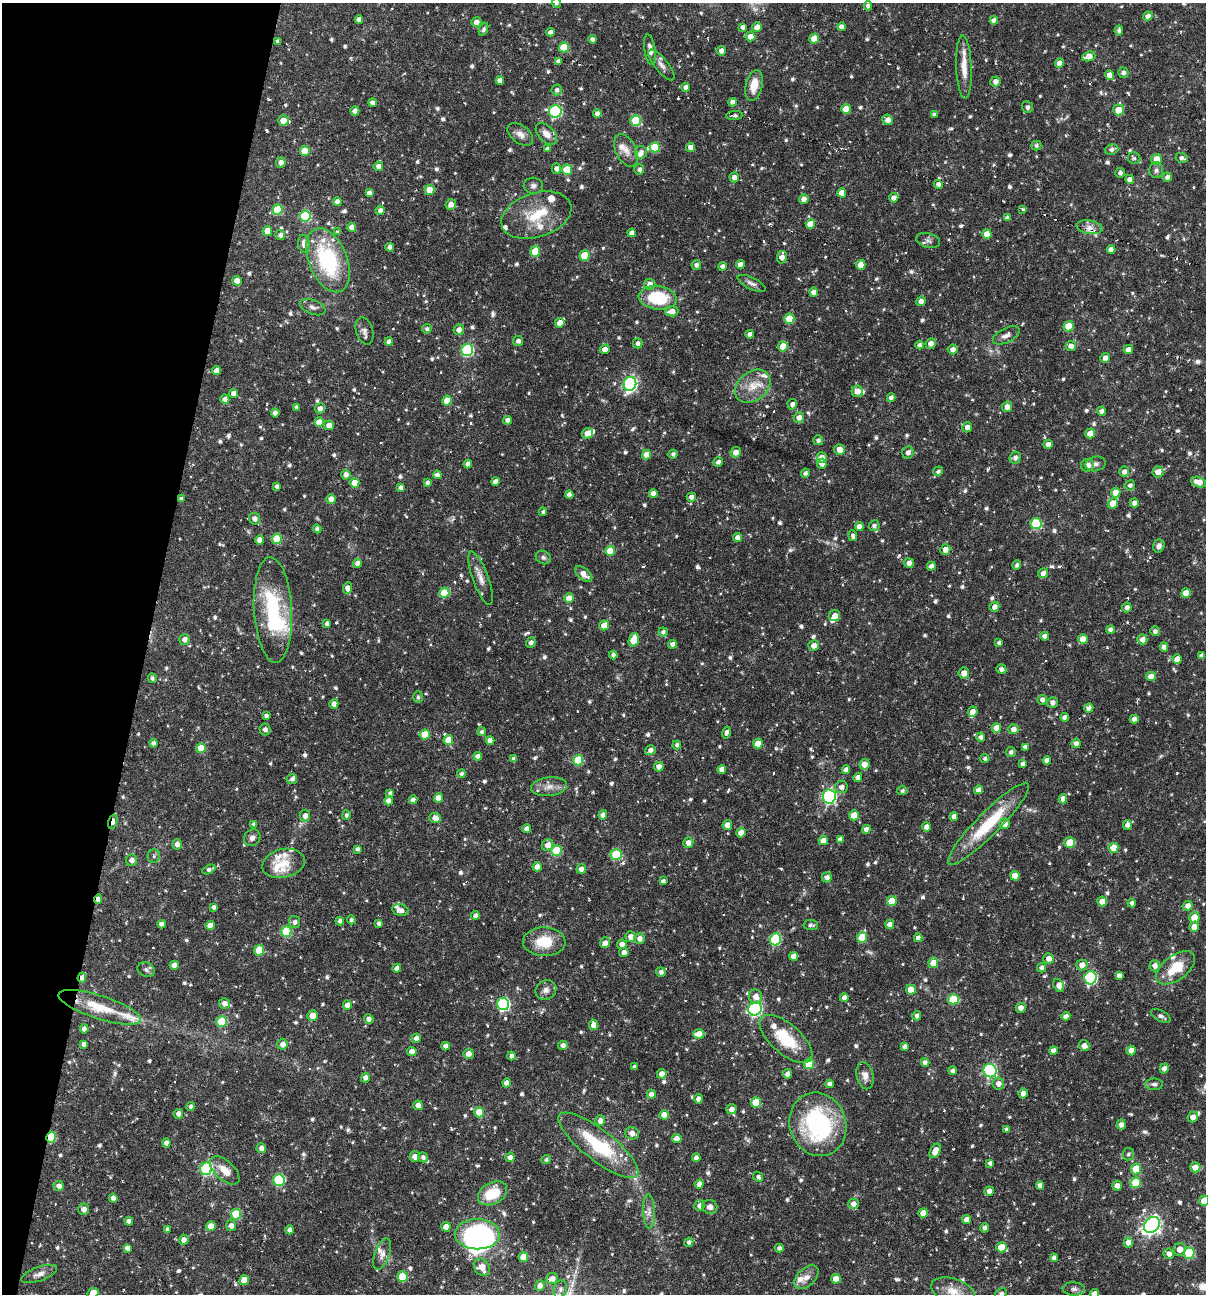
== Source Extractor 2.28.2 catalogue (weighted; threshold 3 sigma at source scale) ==
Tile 9 of 4 x 4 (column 1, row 3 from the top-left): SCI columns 249-1452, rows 1293-2584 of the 5187 x 5168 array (HDU 1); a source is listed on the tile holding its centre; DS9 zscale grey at full resolution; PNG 1208 x 1296 px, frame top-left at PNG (2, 3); each listed source drawn as its Kron ellipse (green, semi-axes under 4 px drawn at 4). Shown black and unused: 12% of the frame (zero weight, under 3 of 6 exposures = <1% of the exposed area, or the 3 px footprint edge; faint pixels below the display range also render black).
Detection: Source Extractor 2.28.2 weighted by HDU 2 'WHT'; one run over the whole footprint, this tile lists its part. Background 0.00458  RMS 0.0047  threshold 0.0193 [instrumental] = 3 sigma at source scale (4.09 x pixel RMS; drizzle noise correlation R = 1.36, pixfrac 0.8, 0.05/0.05 arcsec/px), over >= 5 px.
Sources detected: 965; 2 too faint to see at this stretch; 2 inside a brighter object's white glare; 16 cosmic-ray / hot-pixel residue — neither listed nor drawn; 27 inside a brighter listed object's ellipse — not listed separately; of the other 918, all 500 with FLUX_AUTO >= 1.13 (the completeness limit of this list) listed and drawn (418 fainter detections not listed), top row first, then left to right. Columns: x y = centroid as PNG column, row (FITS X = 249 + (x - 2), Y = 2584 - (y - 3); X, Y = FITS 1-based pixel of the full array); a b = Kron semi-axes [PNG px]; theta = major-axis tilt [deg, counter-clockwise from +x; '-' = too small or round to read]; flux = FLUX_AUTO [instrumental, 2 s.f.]
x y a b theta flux
556 3 5 4 - 1.3
868 6 4 4 - 1.7
1148 16 5 4 - 2.3
359 20 4 4 - 2.6
994 20 4 4 - 2.5
476 22 5 5 - 2.6
743 27 4 4 - 2.1
757 27 4 4 - 4.1
841 27 4 4 - 2.4
483 29 7 4 66 1.2
1119 30 5 4 - 1.5
550 32 4 4 - 1.9
750 37 5 5 - 3.8
814 38 5 5 - 6.7
592 39 4 4 - 1.5
278 41 4 4 - 1.2
564 47 5 5 - 15
650 50 15 5 -82 3.1
721 51 4 4 - 2.3
1089 56 7 5 20 4.8
558 61 4 4 - 1.5
1060 63 5 4 - 3.5
661 65 19 6 -51 2.6
964 67 32 8 -88 7
1123 73 5 5 - 1.6
1110 75 5 4 - 3.7
500 80 4 4 - 2.8
995 82 5 5 - 2.5
754 85 15 8 78 6.9
686 87 4 4 - 2.4
557 90 5 5 - 1.5
733 102 4 4 - 2
373 103 4 4 - 1.9
1027 107 6 5 - 1.4
846 109 5 4 - 6.8
1119 110 5 5 - 6.5
355 111 4 4 - 3
555 111 6 6 - 47
597 114 4 4 - 2.3
734 115 8 4 2 1.3
934 115 4 3 - 1.4
636 120 5 5 - 21
888 120 5 5 - 2.8
283 121 5 5 - 5.5
520 134 15 9 -38 3.1
546 134 13 7 -46 3.2
1036 145 5 5 - 1.2
655 147 5 5 - 16
691 147 5 4 - 2.9
547 149 4 4 - 1.7
626 150 17 10 -64 4.1
1112 150 7 5 18 1.4
305 151 5 5 - 11
641 152 6 6 - 2
1134 158 6 6 - 1.1
1182 158 6 5 - 1.5
1157 159 5 5 - 6.4
281 162 5 5 - 2.4
378 166 5 4 - 2.3
556 169 5 4 - 1.7
567 170 5 5 - 15
639 170 5 5 - 1.6
1156 170 8 7 - 1.4
1120 173 5 4 - 1.4
734 177 5 4 - 2.3
1167 177 4 4 - 1.8
1130 179 4 4 - 2.2
938 184 5 4 - 1.8
533 186 9 8 - 1.6
429 190 5 5 - 5.4
369 193 4 4 - 1.8
842 193 4 4 - 3.8
894 198 5 4 - 2.7
804 199 5 4 - 2.5
337 201 4 4 - 2.2
451 204 5 5 - 2.7
1023 209 3 3 - 1.2
277 210 5 5 - 17
380 210 4 4 - 1.8
536 215 36 22 18 17
305 216 5 5 - 28
1008 218 4 4 - 1.8
810 224 5 4 - 7.5
352 227 4 4 - 3.3
1089 227 13 7 -9 3.2
267 231 5 4 - 5.6
337 232 4 4 - 1.1
632 233 4 4 - 2.3
987 234 5 4 - 3.3
280 235 5 5 - 1.7
928 240 12 7 -14 1.7
304 244 9 6 -81 3.5
390 247 4 4 - 2.1
1111 249 4 4 - 2.4
535 251 5 5 - 11
584 255 5 5 - 12
782 257 6 5 - 3.1
328 260 34 19 -68 40
696 265 5 4 - 1.5
740 265 4 4 - 3.1
861 265 5 4 - 5.4
722 266 4 4 - 1.8
237 281 5 4 - 4.4
752 283 15 6 -26 2
650 284 6 5 - 2.9
814 292 4 4 - 3.3
658 298 19 11 -6 23
921 301 5 4 - 2.5
313 307 13 7 -20 2.1
672 311 6 5 - 3.1
789 319 5 5 - 11
560 323 4 4 - 5.5
1069 326 5 5 - 11
427 329 5 4 - 1.1
459 330 5 5 - 2.3
364 331 14 8 -73 2.1
750 334 4 4 - 1.8
1006 335 14 7 27 2.4
389 341 4 4 - 2
518 341 5 5 - 1.7
638 343 5 4 - 1.6
930 344 6 4 63 2.9
920 345 4 4 - 1.3
783 346 5 5 - 6.2
1071 346 5 5 - 2.5
605 349 5 4 - 2.9
953 349 5 5 - 2.1
1128 349 5 4 - 2.4
467 350 6 5 - 50
1105 358 5 4 - 2.4
216 370 4 4 - 2.3
630 384 7 6 - 95
753 386 19 14 39 8.1
857 391 6 5 - 3.3
234 393 4 4 - 2.8
891 398 4 4 - 2.2
225 399 4 4 - 2.3
447 401 5 4 - 7.5
792 404 5 4 - 1.9
1007 407 5 5 - 2.5
296 408 4 4 - 1.3
320 408 5 5 - 2.3
1102 411 4 4 - 1.7
275 413 4 4 - 2
799 418 5 5 - 2.5
508 420 4 4 - 2.2
319 422 4 4 - 5.6
329 425 5 5 - 3.2
967 427 5 5 - 2.4
587 433 6 5 - 3.7
1090 433 5 5 - 4.6
818 440 5 5 - 1.3
1048 444 5 4 - 2.4
839 449 5 5 - 3.3
736 452 5 5 - 3.1
908 452 6 5 - 2.1
673 454 4 4 - 1.4
646 455 5 4 - 5
822 458 5 5 - 2.9
1015 458 6 5 - 1.9
718 462 5 4 - 1.7
468 464 4 4 - 2.4
822 464 5 4 - 2.7
1095 464 10 7 12 1.8
1087 465 6 6 - 3
938 471 5 4 - 1.2
1124 472 5 5 - 1.8
1158 472 5 5 - 3.5
805 473 5 4 - 1.3
346 475 5 4 - 2.4
437 475 4 4 - 2.1
495 482 4 4 - 2.2
1198 482 8 5 -17 4.3
354 483 5 5 - 5
427 483 4 3 - 1.4
1130 485 5 5 - 1.4
277 486 4 3 - 1.2
401 488 4 4 - 1.8
1116 493 5 4 - 6.1
653 494 4 4 - 2.8
569 495 4 4 - 2.2
691 497 4 4 - 2.2
181 499 4 4 - 1.4
331 499 5 4 - 3.1
1113 503 6 4 48 6.3
1134 503 4 4 - 1.8
543 512 4 4 - 1.1
254 519 6 5 - 2.1
1036 524 5 5 - 27
874 526 5 5 - 1.4
859 527 4 4 - 2.7
317 529 4 4 - 1.4
853 536 5 4 - 1.8
737 537 4 4 - 2.2
277 539 5 5 - 10
260 540 4 4 - 2.9
1159 546 6 5 - 1.9
945 549 5 5 - 3.3
610 551 5 5 - 10
543 557 8 6 -31 1.2
358 563 4 4 - 2.5
909 563 5 4 - 2.4
1017 565 4 4 - 1.3
931 566 4 4 - 2.5
1043 573 5 4 - 2.3
584 574 10 5 -41 3.8
481 578 28 8 -70 4.6
348 588 6 4 85 3.3
444 593 5 5 - 15
1186 593 5 4 - 5.3
569 598 5 4 - 6.3
994 607 5 5 - 2.3
1127 607 5 4 - 1.8
273 610 53 19 -87 39
834 616 6 5 - 3
327 624 4 4 - 1.5
604 625 5 5 - 4.8
1110 630 4 4 - 1.6
1155 631 5 5 - 1.6
663 632 4 4 - 1.5
1045 636 4 4 - 2.4
184 639 5 5 - 2.4
1083 639 5 5 - 5.5
1142 639 5 5 - 2.4
634 640 7 5 70 12
531 643 5 4 - 1.7
999 643 4 4 - 1.4
673 644 4 4 - 2.4
814 646 5 5 - 2.6
1164 647 4 4 - 2.9
613 655 4 4 - 1.7
1201 656 4 4 - 1.6
1177 659 5 4 - 3.2
1001 669 5 4 - 1.7
964 673 5 5 - 3.3
1151 677 5 4 - 3.8
152 678 5 4 - 1.5
418 697 6 5 - 1.2
1042 700 5 5 - 1.6
1053 703 5 5 - 2.2
334 704 5 4 - 2.4
1089 708 4 4 - 2.3
973 712 5 4 - 2.8
266 716 4 3 - 1.2
1065 717 4 4 - 2.2
1134 719 4 4 - 2.3
996 728 5 4 - 4.8
265 729 6 5 - 1.9
1013 729 5 5 - 2.4
481 732 4 4 - 1.1
726 732 6 4 77 1.9
425 735 5 5 - 9.7
981 737 4 4 - 1.7
448 740 5 5 - 8.3
490 741 4 4 - 2.9
153 743 4 4 - 1.5
1076 743 5 4 - 2.1
758 744 5 4 - 5.9
677 745 4 4 - 1.3
1025 747 4 4 - 2
201 748 5 5 - 7.7
650 750 6 4 34 2.4
1011 752 5 5 - 1.4
478 756 4 4 - 2.2
514 759 4 4 - 1.6
985 759 4 4 - 1.1
578 760 5 5 - 20
1047 760 4 4 - 2.1
865 764 5 5 - 4.1
1023 764 4 4 - 1.8
659 767 5 4 - 2.8
722 769 4 4 - 2.8
846 770 4 4 - 2
461 774 4 4 - 1.3
858 777 4 4 - 2.4
292 779 5 5 - 1.7
549 787 18 9 7 3.9
841 787 6 6 - 2.1
978 790 4 4 - 2.3
902 791 5 4 - 1.2
390 793 4 4 - 1.2
829 796 7 6 - 79
438 798 5 4 - 4.6
1063 799 4 4 - 2.4
413 800 4 4 - 2.3
389 801 4 4 - 3.1
346 815 5 4 - 1.1
603 815 4 4 - 2.4
854 815 5 5 - 8
305 816 6 5 - 2.4
954 816 4 4 - 2.2
435 818 6 5 - 2.9
113 822 7 4 74 5.3
254 824 4 4 - 1.2
988 824 56 11 45 23
1004 824 5 5 - 3.7
727 825 5 4 - 3.2
1127 825 5 4 - 1.8
926 827 4 4 - 2.8
527 829 4 4 - 2.3
866 829 4 4 - 2.4
741 833 5 4 - 4.1
252 838 9 7 47 1.9
840 839 4 4 - 1.9
823 840 5 4 - 3.5
1070 842 5 5 - 10
688 843 5 5 - 3.1
177 844 5 5 - 2.8
548 845 6 5 - 3.5
1113 848 5 5 - 6.1
357 849 4 4 - 1.3
556 851 5 5 - 21
616 854 5 5 - 23
154 856 7 6 - 1.1
131 860 5 5 - 2.2
283 863 21 14 14 7.2
537 867 4 4 - 3.2
581 869 5 4 - 2.6
209 870 7 4 27 1.4
1015 876 5 4 - 5.6
827 877 5 5 - 2
663 881 4 4 - 1.3
98 899 5 3 - 3.3
892 901 5 5 - 9.4
1102 901 5 5 - 5.6
1132 903 4 4 - 1.5
1188 906 5 5 - 2.5
214 907 4 4 - 1.4
400 910 8 5 -10 2.2
475 915 4 4 - 1.6
1194 917 5 5 - 6.3
351 920 4 4 - 1.2
340 921 4 4 - 1.5
295 922 6 5 - 1.8
379 923 4 3 - 1.4
162 924 4 4 - 2.5
890 924 4 4 - 3
811 925 7 5 -4 1.4
210 926 4 4 - 5.4
1194 927 5 5 - 3.4
286 931 5 5 - 23
631 937 5 5 - 2.8
862 937 5 5 - 12
640 938 5 5 - 2.3
918 938 4 4 - 2.2
775 939 6 5 - 31
544 942 21 14 -1 13
605 943 5 5 - 2.6
622 944 5 4 - 2.4
259 950 5 5 - 13
624 953 5 4 - 2.5
794 956 4 4 - 2.9
1048 958 5 5 - 2.8
933 963 5 5 - 6.2
174 965 4 4 - 3.1
1082 965 5 5 - 3
1155 966 5 5 - 2.1
397 968 4 4 - 2.7
1041 968 4 4 - 1.6
1175 968 22 12 36 12
146 970 9 7 -20 1.4
661 972 4 4 - 1.7
1119 975 4 4 - 2
82 978 5 4 - 2.1
1090 978 6 6 - 53
1059 985 7 5 -67 3.1
546 990 11 9 32 2.6
911 990 5 4 - 6.8
755 997 7 6 - 3.6
844 997 4 4 - 2.4
953 999 5 5 - 15
224 1003 5 5 - 2.4
503 1004 6 6 - 64
347 1005 4 4 - 3.2
100 1007 43 11 -18 15
1021 1008 5 4 - 2.7
755 1009 7 6 - 83
312 1016 5 5 - 4.7
917 1016 4 4 - 1.8
1066 1016 4 4 - 1.9
1161 1016 11 5 -28 1.3
369 1019 5 4 - 2.2
222 1021 5 5 - 20
594 1025 5 4 - 4
84 1029 4 4 - 2.6
699 1034 5 4 - 5.4
416 1038 4 4 - 2.5
786 1039 32 15 -41 18
84 1044 4 4 - 2.1
282 1044 5 5 - 2.5
563 1045 5 4 - 2.1
445 1046 4 4 - 2.1
905 1046 4 4 - 1.6
1084 1046 5 5 - 2.4
1131 1050 5 4 - 4.4
412 1051 5 4 - 2.7
1053 1051 4 4 - 2.4
468 1054 5 5 - 2.8
511 1056 4 4 - 1.6
925 1062 4 4 - 2
809 1064 5 5 - 16
634 1067 4 3 - 1.4
1164 1068 5 4 - 2.4
953 1071 4 4 - 1.7
990 1071 7 6 - 63
662 1074 5 5 - 2.9
787 1074 4 4 - 2.1
865 1076 14 8 -78 3.2
365 1078 5 4 - 2.1
507 1083 4 4 - 3.5
830 1084 4 4 - 2.1
998 1084 6 6 - 2.5
1154 1084 9 5 -2 1.4
651 1094 4 4 - 2.2
1023 1094 5 4 - 2.4
698 1099 4 4 - 2.1
756 1103 5 5 - 13
418 1105 5 4 - 2.5
191 1106 4 4 - 1.2
731 1109 5 5 - 2.6
479 1112 5 5 - 7.4
178 1114 5 4 - 2.4
664 1115 4 4 - 5
1193 1117 5 5 - 3
600 1120 5 5 - 2.6
818 1124 32 28 -70 58
1121 1125 5 4 - 2.2
1006 1129 4 4 - 1.2
632 1133 7 6 - 3.2
51 1137 5 4 - 17
677 1139 5 4 - 2.4
166 1143 4 4 - 2.2
598 1145 49 15 -38 30
261 1148 5 4 - 2.5
935 1151 8 4 62 4.4
1128 1154 6 5 - 1.1
415 1156 5 5 - 2.6
423 1157 5 5 - 1.6
510 1157 5 4 - 2.6
696 1158 4 4 - 2.2
546 1160 5 4 - 1.2
990 1163 4 4 - 1.4
1195 1167 5 5 - 4.3
206 1169 6 6 - 44
1136 1169 5 5 - 13
225 1170 18 9 -43 6
758 1177 5 4 - 1.2
279 1180 6 5 - 35
1136 1183 5 5 - 15
699 1184 4 4 - 3.1
59 1186 5 5 - 2.1
1040 1186 4 4 - 2.6
1117 1186 5 4 - 2.1
989 1191 5 4 - 2.7
492 1193 15 10 29 14
113 1198 4 4 - 2.3
1204 1201 5 5 - 9
853 1204 5 5 - 2.4
699 1206 5 5 - 2.2
710 1207 7 7 - 2.4
84 1209 5 5 - 2.6
649 1211 17 6 -87 2.8
923 1213 5 4 - 5.5
236 1214 5 5 - 17
967 1220 4 4 - 3.2
129 1221 4 4 - 1.8
1152 1225 9 7 47 170
211 1226 5 5 - 6.7
231 1226 5 5 - 2.4
446 1227 5 4 - 4.1
985 1228 5 4 - 1.5
167 1229 4 3 - 1.2
290 1230 4 4 - 2.3
477 1234 22 15 -1 46
184 1240 5 5 - 2.4
689 1242 4 4 - 1.5
1128 1242 5 4 - 4.2
1001 1247 5 5 - 9.5
127 1248 4 4 - 2.4
779 1248 4 4 - 1.5
1180 1249 6 6 - 3.9
1189 1253 5 5 - 24
382 1254 16 7 70 3
1169 1254 5 5 - 2.4
523 1257 5 4 - 6.5
1054 1258 4 4 - 2.1
482 1267 9 7 -57 5.6
39 1274 19 7 20 2.7
402 1276 5 5 - 15
806 1277 14 8 44 3.7
552 1279 6 5 - 2.9
836 1279 5 4 - 4.7
244 1280 5 5 - 7.4
540 1286 5 5 - 2.4
560 1289 9 6 73 1.7
1074 1289 11 6 -4 1.5
953 1291 22 12 -18 6.6
93 1293 6 5 - 5.9
1001 1294 7 5 42 1.6
1094 1294 4 4 - 2.5
Overlapping masked pixels (flux is a lower limit): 6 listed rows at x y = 734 115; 181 499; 113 822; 98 899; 82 978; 51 1137
Isophote crosses this tile's border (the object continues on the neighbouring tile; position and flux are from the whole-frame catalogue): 6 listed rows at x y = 556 3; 1148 16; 1204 1201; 93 1293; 1001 1294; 1094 1294